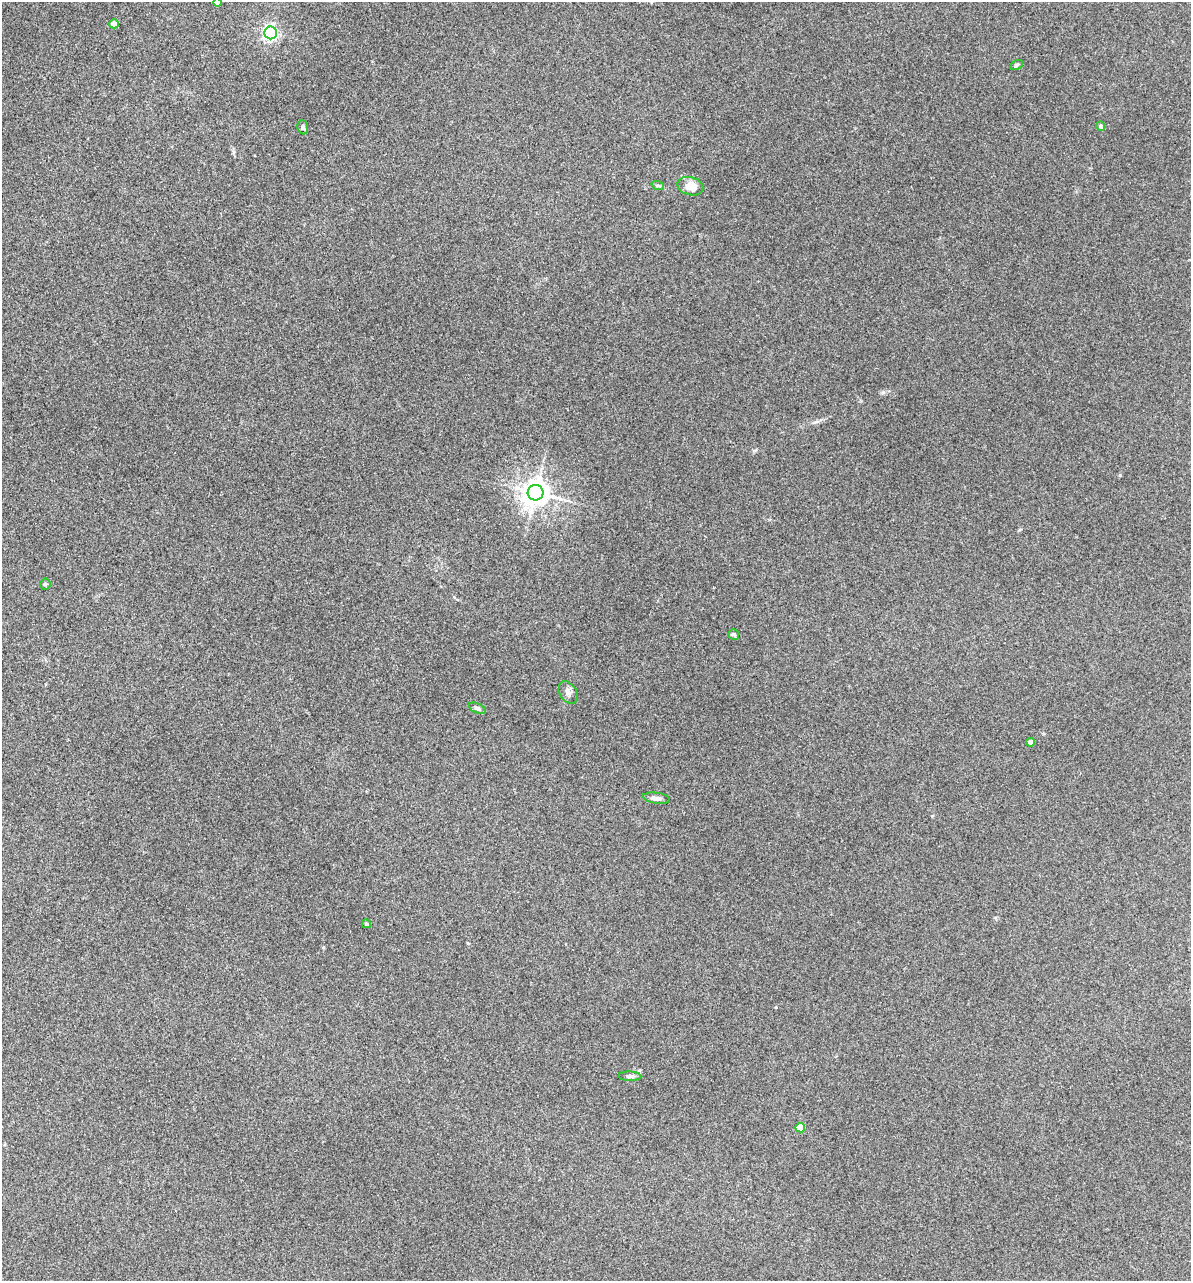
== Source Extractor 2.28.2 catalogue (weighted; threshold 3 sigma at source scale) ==
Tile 11 of 4 x 4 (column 3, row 3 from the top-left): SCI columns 2736-3924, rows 1669-2947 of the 5353 x 5896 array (HDU 1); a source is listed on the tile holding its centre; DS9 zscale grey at full resolution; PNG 1193 x 1283 px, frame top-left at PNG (2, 2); each listed source drawn as its Kron ellipse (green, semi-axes under 4 px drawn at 4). Nothing masked; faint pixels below the display range render black.
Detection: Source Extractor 2.28.2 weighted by HDU 2 'WHT'; one run over the whole footprint, this tile lists its part. Background 0.0739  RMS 0.0068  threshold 0.0305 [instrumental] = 3 sigma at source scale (4.5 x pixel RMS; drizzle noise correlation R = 1.50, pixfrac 1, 0.05/0.05 arcsec/px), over >= 5 px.
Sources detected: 18; all 18 listed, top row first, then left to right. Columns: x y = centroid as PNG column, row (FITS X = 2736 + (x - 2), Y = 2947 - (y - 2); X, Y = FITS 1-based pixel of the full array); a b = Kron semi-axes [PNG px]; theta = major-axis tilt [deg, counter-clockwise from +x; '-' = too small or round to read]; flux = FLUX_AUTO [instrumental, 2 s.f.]
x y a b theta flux
218 2 4 4 - 6.4
114 24 4 4 - 8
271 33 6 6 - 140
1017 65 7 4 28 1.1
1101 126 4 4 - 2
303 127 7 5 -82 1.5
658 186 6 4 -18 0.98
690 186 13 9 -14 8.9
536 493 8 7 - 780
45 584 5 5 - 0.86
734 634 5 5 - 1.3
568 693 12 8 -57 2.6
477 708 9 5 -25 1.5
1031 742 4 4 - 6.1
656 798 13 5 -8 2.4
366 924 4 4 - 0.98
630 1076 11 4 -2 1.6
800 1128 5 4 - 19
Isophote crosses this tile's border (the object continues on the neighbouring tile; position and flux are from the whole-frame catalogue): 1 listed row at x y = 218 2